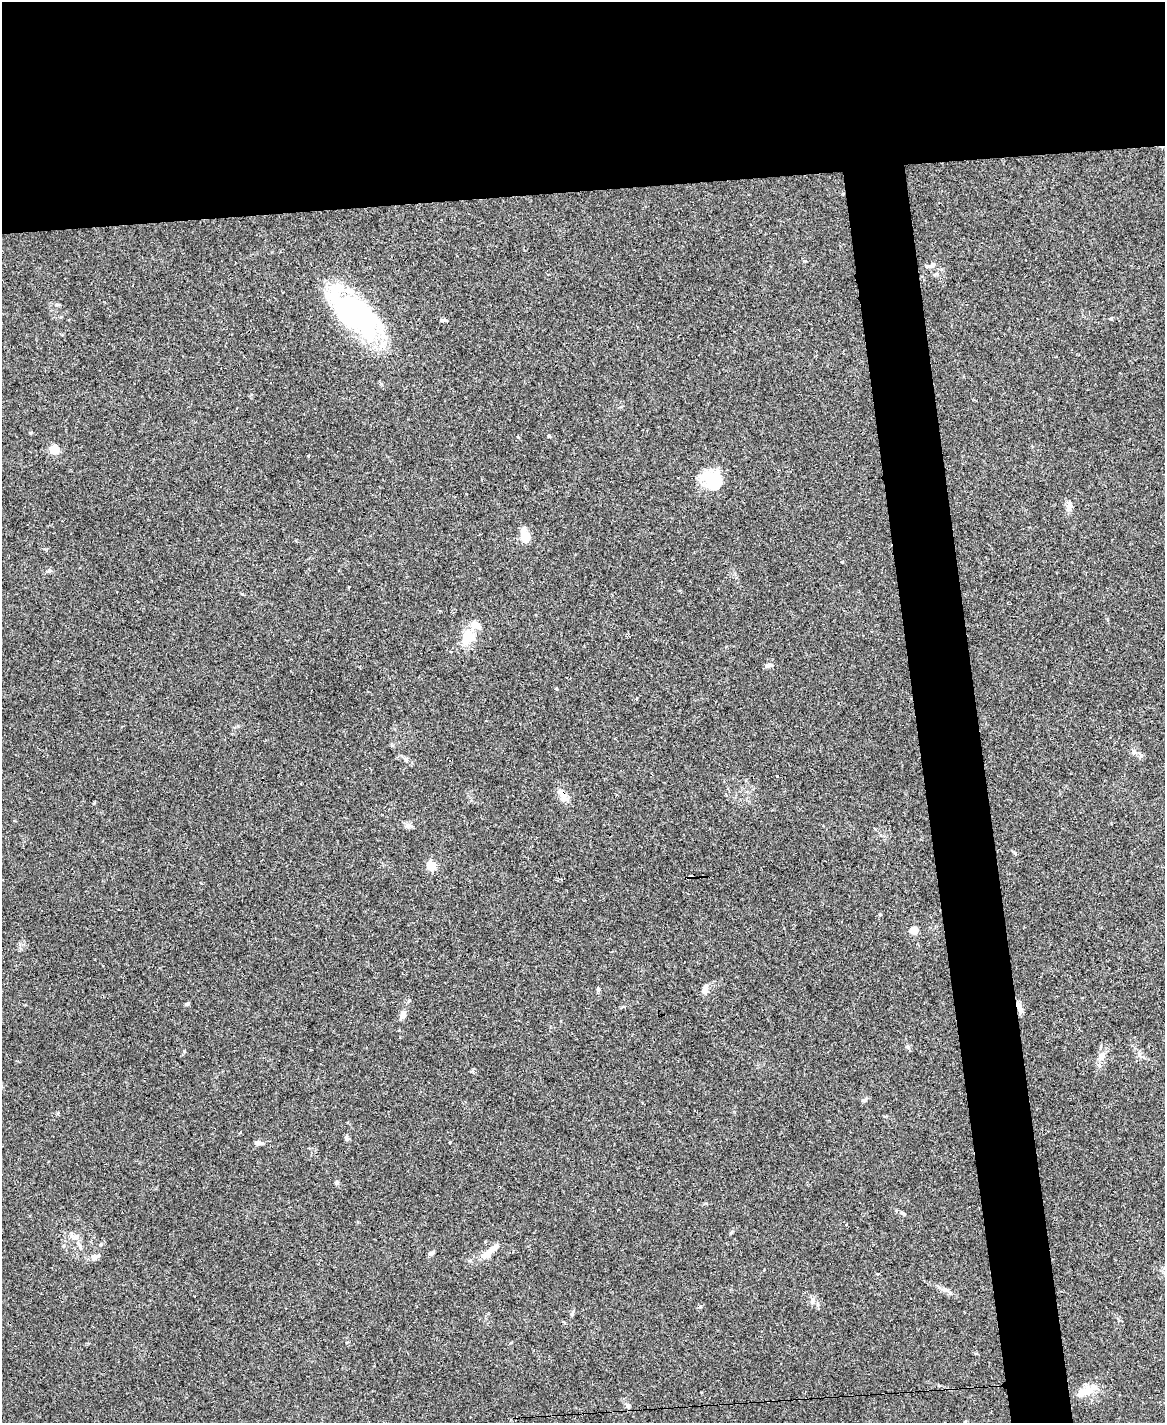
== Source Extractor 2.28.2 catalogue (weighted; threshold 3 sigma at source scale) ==
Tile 2 of 4 x 3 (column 2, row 1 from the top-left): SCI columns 1167-2329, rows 3081-4501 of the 4656 x 4633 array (HDU 1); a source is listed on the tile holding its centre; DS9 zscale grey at full resolution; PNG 1167 x 1425 px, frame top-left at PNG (2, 2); no overlay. Shown black and unused: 18% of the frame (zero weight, under 3 of 4 exposures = <1% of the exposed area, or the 3 px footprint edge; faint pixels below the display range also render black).
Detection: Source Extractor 2.28.2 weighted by HDU 2 'WHT'; one run over the whole footprint, this tile lists its part. Background 0.0537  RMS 0.0046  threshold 0.0206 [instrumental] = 3 sigma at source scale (4.5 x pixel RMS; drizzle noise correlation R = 1.50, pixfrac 1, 0.05/0.05 arcsec/px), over >= 5 px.
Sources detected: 45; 3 inside a brighter object's white glare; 1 cosmic-ray / hot-pixel residue — not listed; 2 inside a brighter listed object's ellipse — not listed separately; the other 39 listed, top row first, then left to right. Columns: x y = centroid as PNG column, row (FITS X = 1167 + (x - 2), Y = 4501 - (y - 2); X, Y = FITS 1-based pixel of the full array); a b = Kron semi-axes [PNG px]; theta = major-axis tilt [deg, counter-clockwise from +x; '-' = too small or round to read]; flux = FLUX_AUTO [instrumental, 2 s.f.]
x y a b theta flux
932 265 9 6 38 1.6
355 313 79 28 -43 69
443 320 8 4 0 0.95
518 437 4 3 - 0.34
54 449 5 5 - 22
712 482 29 20 -44 15
1070 505 15 7 81 2.3
525 536 9 5 -74 14
842 562 3 2 - 0.39
49 571 7 5 12 0.99
349 587 4 2 - 0.29
468 637 16 12 71 9.4
768 665 8 6 17 1.4
1134 751 7 6 - 1.2
406 759 8 4 -37 0.98
777 776 3 2 - 0.83
561 792 14 8 -79 3.3
431 866 5 5 - 21
690 877 7 3 35 0.92
914 930 5 4 - 11
705 989 14 7 74 2
187 1004 6 4 71 0.78
1019 1007 16 5 -71 2.6
402 1015 11 6 62 2.4
1101 1056 13 8 60 3
865 1100 8 5 36 0.89
347 1138 7 5 -66 0.99
259 1143 10 5 -3 1.4
336 1183 5 5 - 0.78
903 1213 10 4 -36 0.9
79 1245 16 6 -67 2.6
430 1254 6 5 - 1.3
487 1254 15 9 26 3.7
94 1257 9 7 8 2.1
812 1302 8 6 -88 1.5
572 1314 8 4 90 0.71
1084 1391 24 9 19 6.7
768 1401 3 3 - 1.3
628 1406 6 6 - 0.88
Overlapping masked pixels (flux is a lower limit): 4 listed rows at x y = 561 792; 690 877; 1019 1007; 768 1401
Unlisted compact peaks at least as high as the median listed source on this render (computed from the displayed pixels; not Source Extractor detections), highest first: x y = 549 436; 598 990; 242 594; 908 1047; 450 1142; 880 914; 30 433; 804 261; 700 1307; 184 1051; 1015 853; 557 689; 94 803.